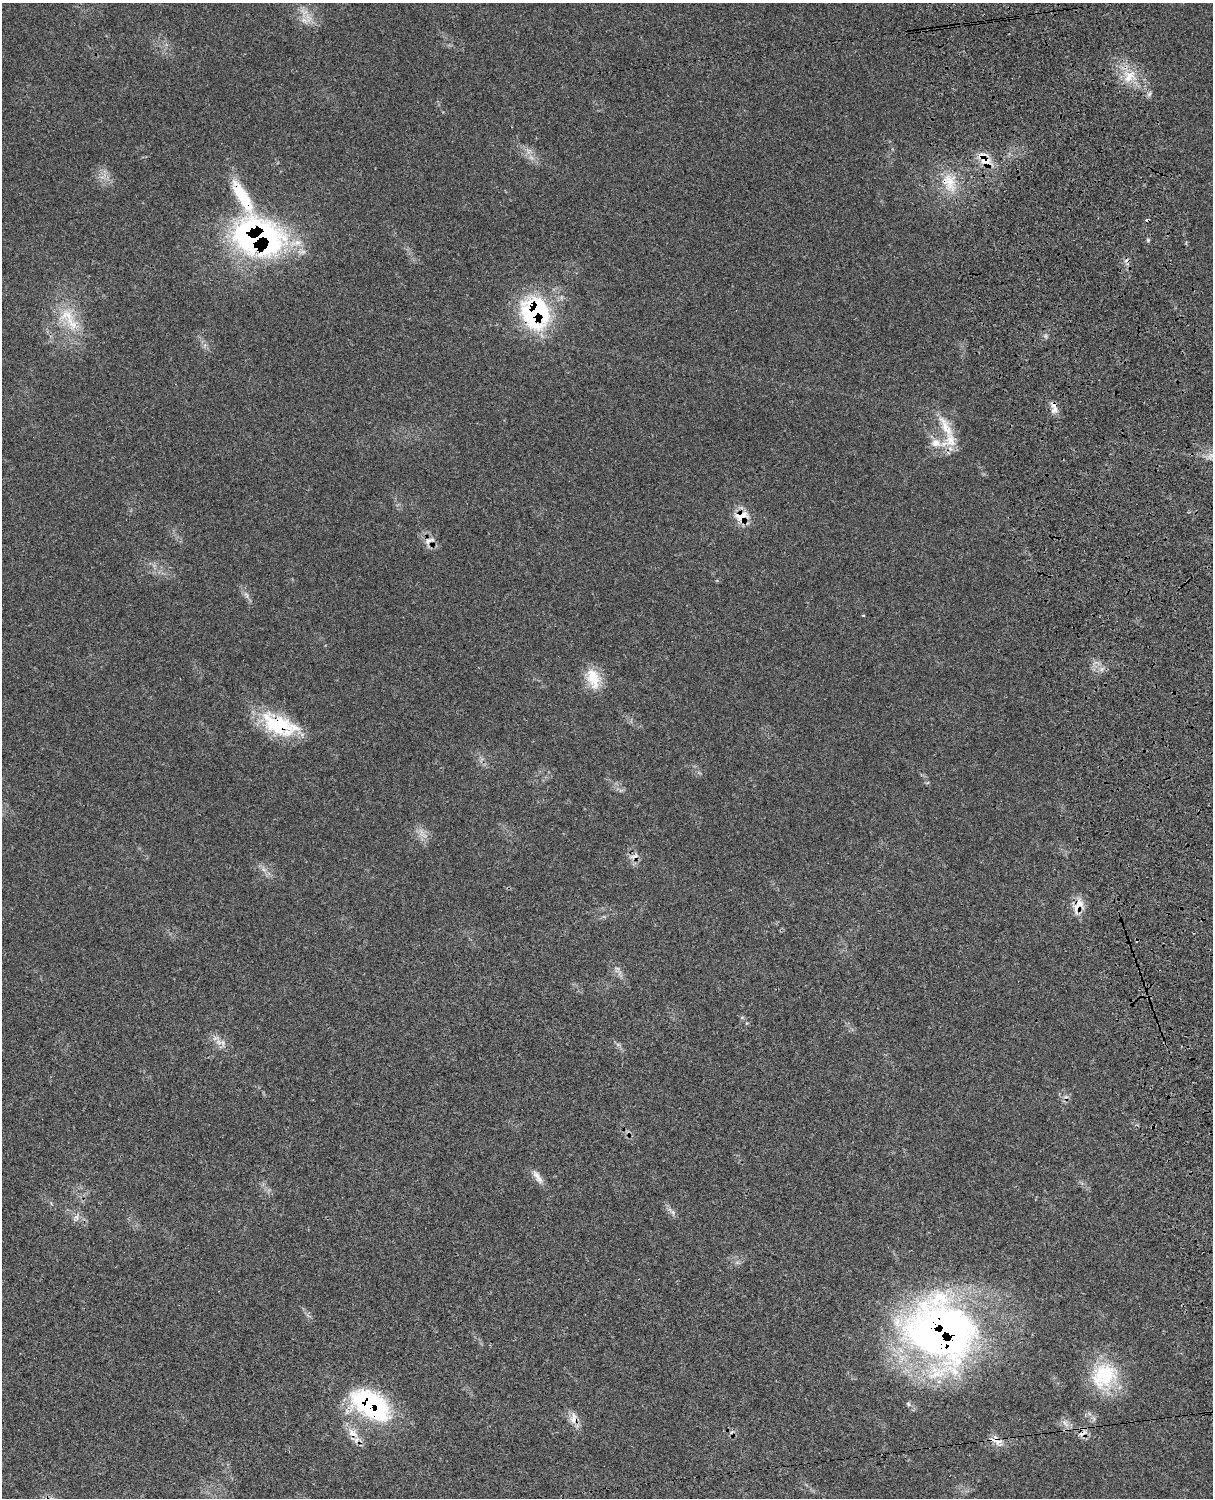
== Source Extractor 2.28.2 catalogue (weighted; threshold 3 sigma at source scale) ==
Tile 6 of 4 x 3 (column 2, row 2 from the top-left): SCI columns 1334-2544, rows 1773-3268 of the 5084 x 4927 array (HDU 1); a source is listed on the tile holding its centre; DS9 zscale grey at full resolution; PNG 1215 x 1500 px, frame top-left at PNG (2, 3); no overlay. Shown black and unused: <1% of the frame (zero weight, under 3 of 4 exposures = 6% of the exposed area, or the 3 px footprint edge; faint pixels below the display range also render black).
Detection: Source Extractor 2.28.2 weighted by HDU 2 'WHT'; one run over the whole footprint, this tile lists its part. Background 0.0791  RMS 0.0058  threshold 0.0263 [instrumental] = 3 sigma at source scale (4.5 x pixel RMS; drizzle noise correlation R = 1.50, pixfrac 1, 0.05/0.05 arcsec/px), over >= 5 px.
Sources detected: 35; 5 cosmic-ray / hot-pixel residue — not listed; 3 inside a brighter listed object's ellipse — not listed separately; the other 27 listed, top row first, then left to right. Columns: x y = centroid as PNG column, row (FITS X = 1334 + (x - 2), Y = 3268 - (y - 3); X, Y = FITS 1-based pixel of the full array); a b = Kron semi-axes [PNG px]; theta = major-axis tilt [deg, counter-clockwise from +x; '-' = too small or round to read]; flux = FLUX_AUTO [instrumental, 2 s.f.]
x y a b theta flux
304 20 9 4 -36 2.2
1129 76 21 10 50 8.9
986 161 25 11 -33 9.5
950 183 17 13 79 11
258 237 59 42 -14 150
535 313 39 34 -72 65
67 316 30 21 -56 20
1054 404 11 8 -68 3.1
946 427 43 12 -61 15
936 443 13 11 -23 7.2
741 516 21 15 12 10
429 540 16 6 22 2.7
864 615 3 2 - 0.77
593 678 29 17 -74 13
277 724 45 23 -28 38
634 856 14 6 22 2.9
1078 906 26 11 64 7.7
219 1042 10 8 -16 3.6
538 1177 22 7 -56 4.2
673 1212 9 4 -81 1.3
76 1217 9 6 -66 2.2
941 1332 73 66 -36 340
1104 1376 37 32 50 35
370 1405 48 27 -33 77
574 1419 17 10 89 5.2
353 1433 17 9 -35 6.4
998 1441 15 11 -44 5.3
Overlapping masked pixels (flux is a lower limit): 15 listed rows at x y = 986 161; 258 237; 535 313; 1054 404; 946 427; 741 516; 429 540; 277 724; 634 856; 1078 906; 941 1332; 370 1405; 574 1419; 353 1433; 998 1441
Unlisted compact peaks at least as high as the median listed source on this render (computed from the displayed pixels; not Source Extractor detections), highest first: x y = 1148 241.